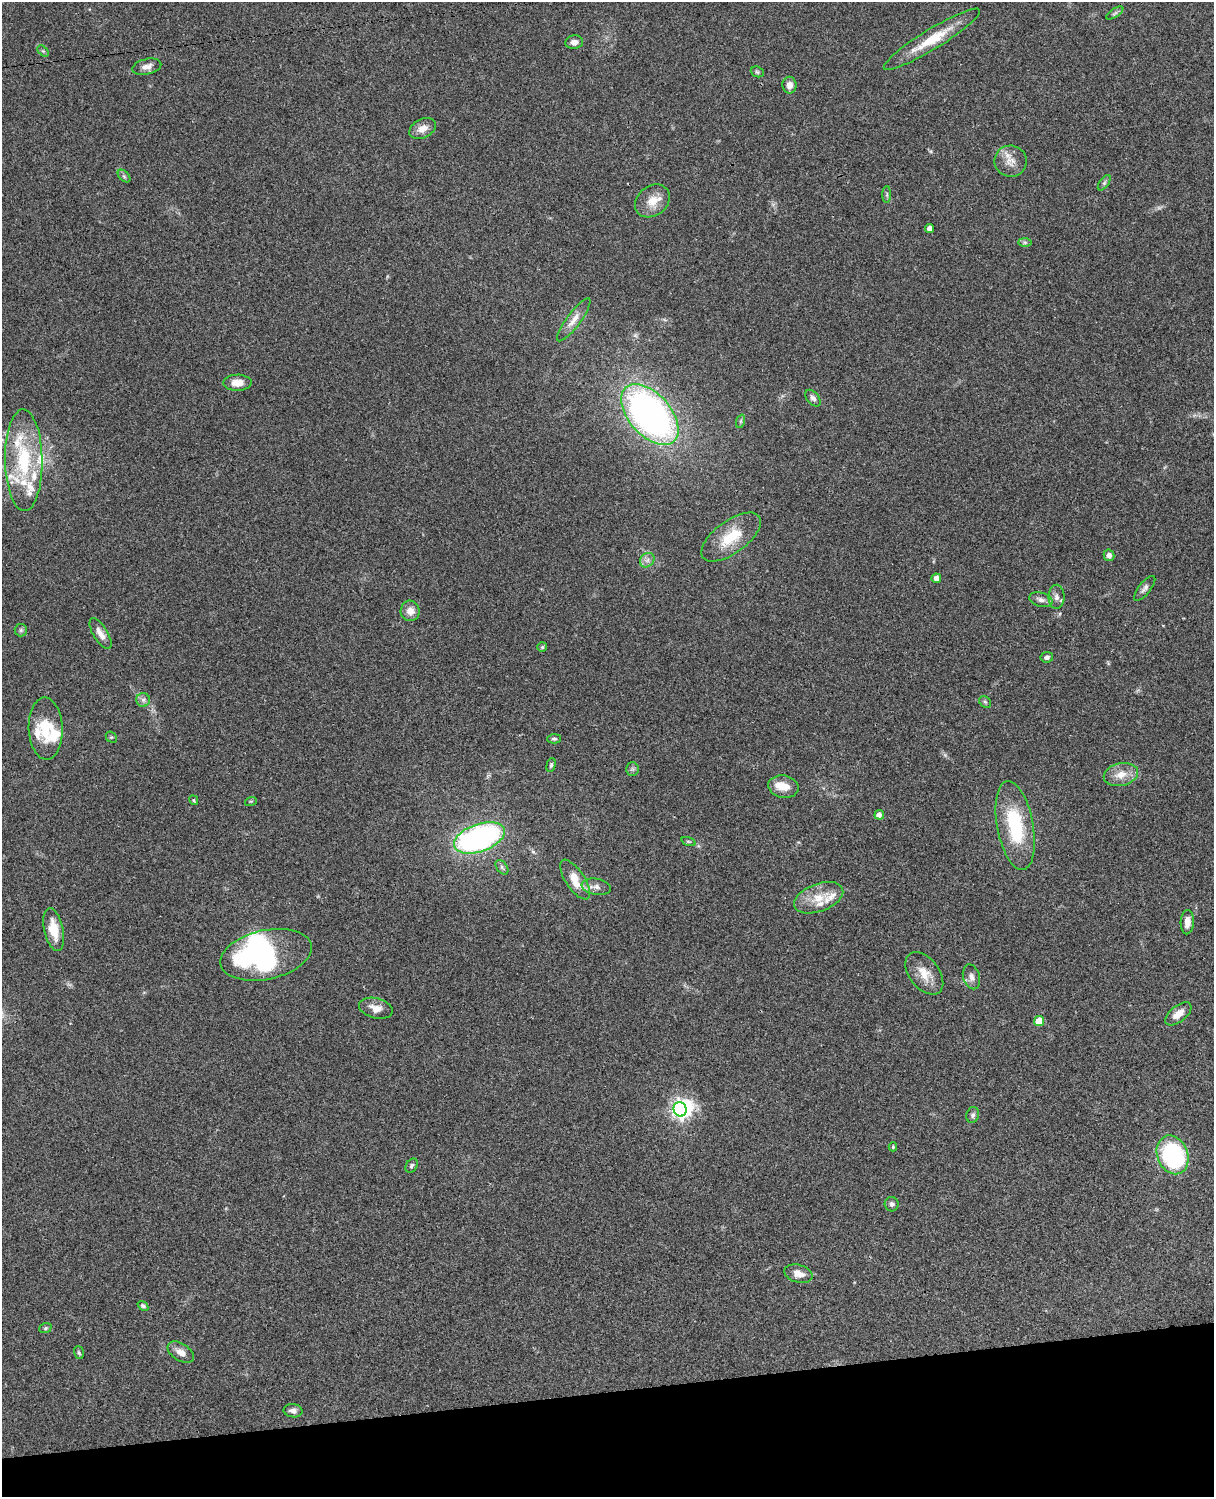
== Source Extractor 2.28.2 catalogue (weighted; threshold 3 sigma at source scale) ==
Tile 10 of 4 x 3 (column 2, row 3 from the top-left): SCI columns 1334-2545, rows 278-1772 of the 5088 x 4927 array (HDU 1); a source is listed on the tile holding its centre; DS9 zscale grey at full resolution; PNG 1216 x 1499 px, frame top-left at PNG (2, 2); each listed source drawn as its Kron ellipse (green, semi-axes under 4 px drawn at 4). Shown black and unused: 7% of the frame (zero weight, under 3 of 4 exposures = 6% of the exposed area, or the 3 px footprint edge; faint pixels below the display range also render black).
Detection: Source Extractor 2.28.2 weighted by HDU 2 'WHT'; one run over the whole footprint, this tile lists its part. Background 0.0925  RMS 0.0062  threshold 0.0279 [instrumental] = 3 sigma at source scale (4.5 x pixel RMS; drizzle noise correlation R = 1.50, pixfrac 1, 0.05/0.05 arcsec/px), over >= 5 px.
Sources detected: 86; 1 too faint to see at this stretch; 2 inside a brighter object's white glare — neither listed nor drawn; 11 inside a brighter listed object's ellipse — not listed separately; the other 72 listed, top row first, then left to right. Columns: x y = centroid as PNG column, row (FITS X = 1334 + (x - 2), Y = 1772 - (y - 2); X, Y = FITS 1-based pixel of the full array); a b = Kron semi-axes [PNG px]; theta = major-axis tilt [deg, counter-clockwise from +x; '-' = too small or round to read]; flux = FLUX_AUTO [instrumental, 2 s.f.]
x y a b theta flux
1115 13 10 4 33 1.2
932 39 56 10 31 20
574 42 9 7 7 3
43 51 7 4 -44 0.91
147 67 15 7 13 4
757 72 7 5 -22 1
789 85 8 7 - 3.9
423 128 14 9 26 5.6
1011 161 16 15 - 7.4
124 176 7 4 -45 1.2
1104 183 9 4 55 1.4
887 195 8 4 90 1.2
652 201 19 14 37 9.9
929 228 4 4 - 2.8
1025 242 7 4 -1 1.2
574 320 26 7 53 6
237 383 14 8 1 6.5
813 398 10 6 -50 2
650 414 36 21 -48 250
741 421 7 4 71 1
24 460 51 19 -89 45
731 537 35 16 36 20
1109 555 6 5 - 2.7
647 560 8 6 45 2.5
936 578 5 4 - 2.7
1145 588 15 6 52 2.4
1056 597 12 8 90 3.1
1041 600 12 7 -16 2.9
410 611 10 9 - 5.5
21 630 6 6 - 1.3
100 634 17 7 -59 5.1
542 647 5 5 - 0.89
1047 657 6 5 - 1.8
143 700 7 7 - 2.1
985 702 6 5 - 1
46 729 31 17 -88 20
111 737 6 5 - 0.81
554 739 7 5 0 1.2
551 765 7 4 75 1.2
632 769 7 6 - 1.4
1121 775 17 11 13 8.2
783 787 15 11 -11 7.8
194 800 5 4 - 0.6
251 801 6 4 17 0.69
879 815 5 4 - 3.2
1015 825 45 18 -80 42
479 838 26 14 20 150
688 841 7 3 -19 0.82
502 867 8 5 -55 1.5
575 880 23 9 -57 12
596 887 15 8 -10 3.6
819 898 26 14 21 12
1187 922 12 6 87 5.1
54 930 22 9 -78 13
266 955 46 24 12 100
924 973 24 15 -52 11
971 977 12 8 -74 3.5
376 1008 17 10 -14 5.6
1178 1014 15 8 38 6.5
1039 1021 5 5 - 12
680 1109 7 6 - 240
973 1115 8 6 75 1.7
893 1147 4 4 - 0.84
1173 1155 20 15 -68 86
411 1166 7 5 57 1.4
892 1204 7 7 - 2
798 1274 14 9 -15 5.5
143 1306 6 4 -36 1.3
45 1328 6 5 - 1
181 1352 14 8 -33 4.7
79 1353 6 4 -72 0.99
293 1411 9 6 -9 2.7